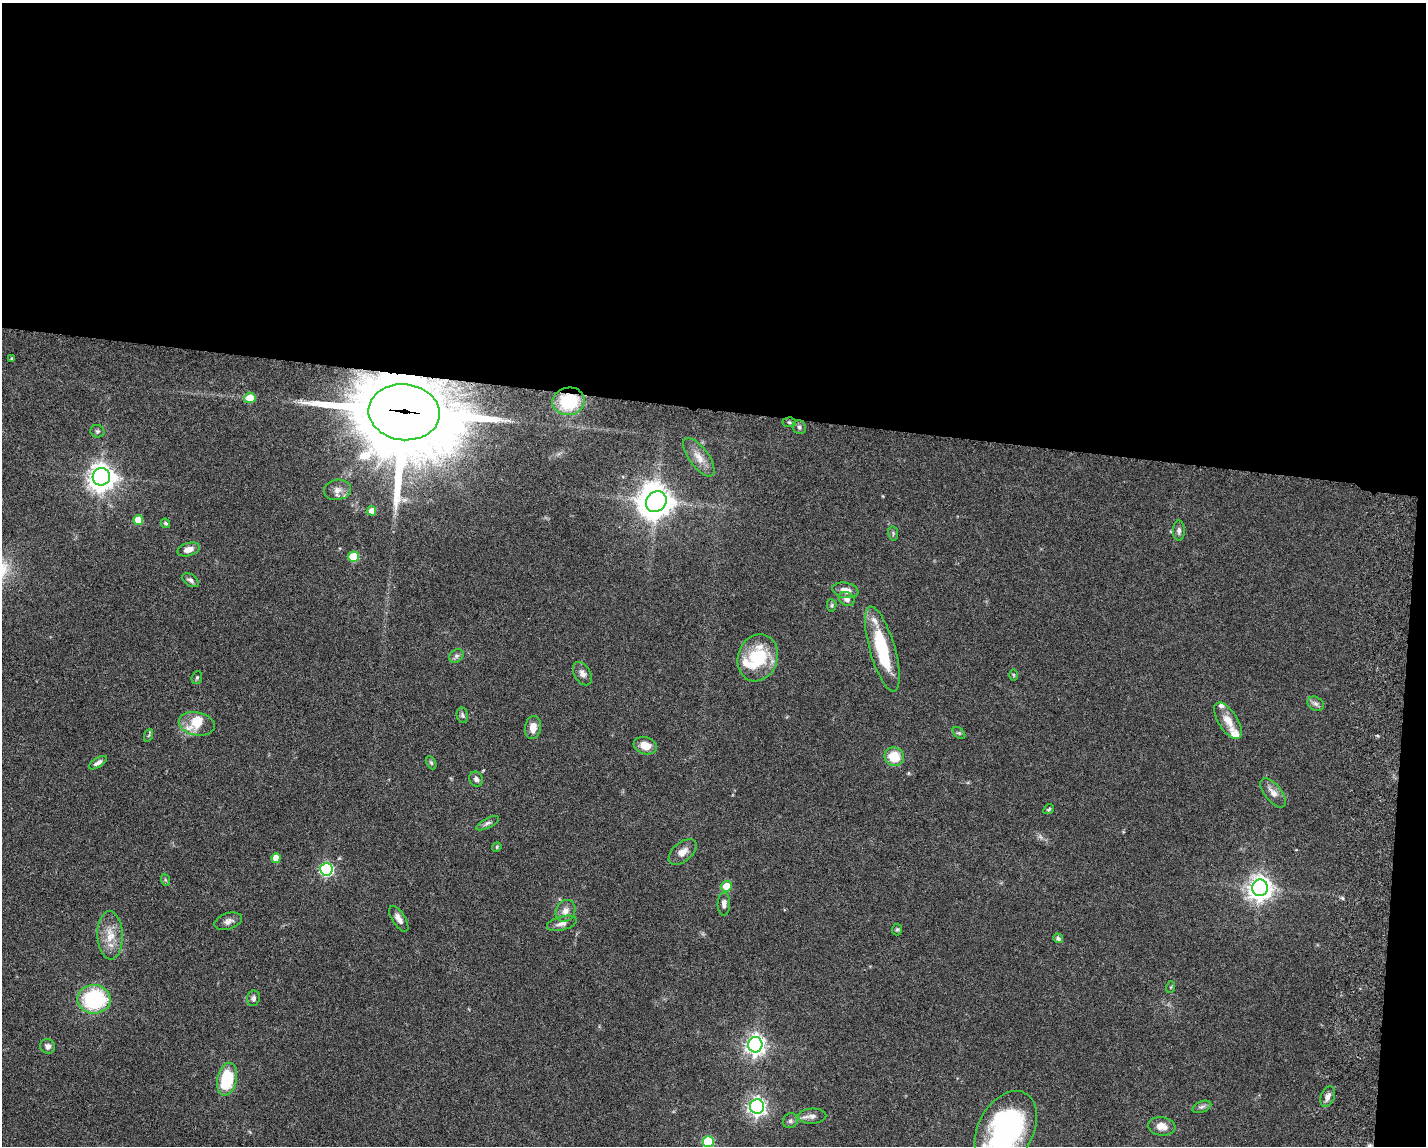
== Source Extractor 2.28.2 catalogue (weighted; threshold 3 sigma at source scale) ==
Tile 3 of 3 x 4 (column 3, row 1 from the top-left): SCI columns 3124-4547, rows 3440-4583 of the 4712 x 4595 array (HDU 1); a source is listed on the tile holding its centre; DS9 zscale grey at full resolution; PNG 1428 x 1148 px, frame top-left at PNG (2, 3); each listed source drawn as its Kron ellipse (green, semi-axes under 4 px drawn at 4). Shown black and unused: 37% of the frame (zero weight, under 3 of 6 exposures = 3% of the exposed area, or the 3 px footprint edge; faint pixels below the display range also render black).
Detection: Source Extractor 2.28.2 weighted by HDU 2 'WHT'; one run over the whole footprint, this tile lists its part. Background 0.0588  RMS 0.0038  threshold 0.0154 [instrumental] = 3 sigma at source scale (4.09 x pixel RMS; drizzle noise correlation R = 1.36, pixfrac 0.8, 0.05/0.05 arcsec/px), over >= 5 px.
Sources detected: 80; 2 inside a brighter object's white glare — neither listed nor drawn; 6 inside a brighter listed object's ellipse — not listed separately; the other 72 listed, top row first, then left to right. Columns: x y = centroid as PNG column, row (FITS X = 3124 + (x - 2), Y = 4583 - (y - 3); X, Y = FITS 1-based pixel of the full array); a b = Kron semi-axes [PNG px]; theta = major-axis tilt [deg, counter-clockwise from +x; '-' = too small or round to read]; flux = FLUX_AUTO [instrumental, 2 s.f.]
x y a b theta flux
12 359 3 3 - 0.45
250 398 5 5 - 5.7
569 401 16 14 10 18
404 412 36 28 -7 4700
789 422 7 5 4 0.72
799 427 7 6 - 0.92
97 431 7 6 - 0.7
699 457 23 9 -53 3.9
101 477 9 8 - 350
338 490 13 10 11 2.6
656 502 11 9 45 490
372 511 5 4 - 3.5
138 520 5 5 - 5.1
165 523 5 4 - 0.64
1179 531 10 5 -90 1.2
893 533 7 5 -80 0.62
188 549 11 6 17 2.8
353 557 5 5 - 12
190 580 9 6 -32 1.1
845 590 13 7 -10 3
847 599 8 6 -30 1.8
832 605 6 4 -85 0.53
882 649 44 12 -74 20
456 656 8 6 36 0.95
758 658 24 20 70 19
582 674 13 8 -59 1.9
1014 675 6 3 -89 0.36
197 678 6 5 - 0.54
1316 704 8 6 -31 1.2
462 715 8 5 -77 0.71
1228 721 21 9 -58 4.9
197 724 18 11 -11 5
533 727 11 8 80 3.2
959 733 7 4 -44 0.64
149 735 7 4 70 0.49
645 746 12 8 -18 4.4
894 757 10 9 - 8.6
98 763 10 4 32 1.3
431 763 7 4 -62 0.56
476 779 8 6 -55 1.3
1273 793 17 8 -52 2.8
1049 809 6 4 32 0.53
487 823 12 5 27 1
497 847 5 4 - 0.41
683 852 16 9 41 3.1
276 858 5 4 - 4.8
326 869 6 6 - 57
166 880 6 4 -69 0.54
727 886 5 5 - 7.3
1260 888 8 8 - 310
724 904 11 6 88 1.9
565 911 11 9 62 2.6
399 919 14 6 -57 2.2
228 921 14 8 17 1.8
562 923 15 7 15 2
897 929 6 5 - 0.51
110 935 24 13 -88 6.3
1058 938 5 4 - 0.8
1171 987 6 3 71 0.37
253 998 8 6 78 0.99
94 999 16 14 -1 33
755 1045 7 7 - 190
48 1046 7 7 - 1.5
227 1079 16 10 78 17
1328 1097 11 6 65 1.7
757 1106 7 7 - 140
1202 1107 10 5 20 1
812 1116 14 7 2 1.9
790 1121 8 7 - 1
1162 1126 14 9 -7 3.4
1006 1130 42 27 62 69
708 1141 5 5 - 21
Overlapping masked pixels (flux is a lower limit): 2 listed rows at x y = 569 401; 404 412
Isophote crosses this tile's border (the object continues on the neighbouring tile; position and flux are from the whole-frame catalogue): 2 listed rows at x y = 1006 1130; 708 1141